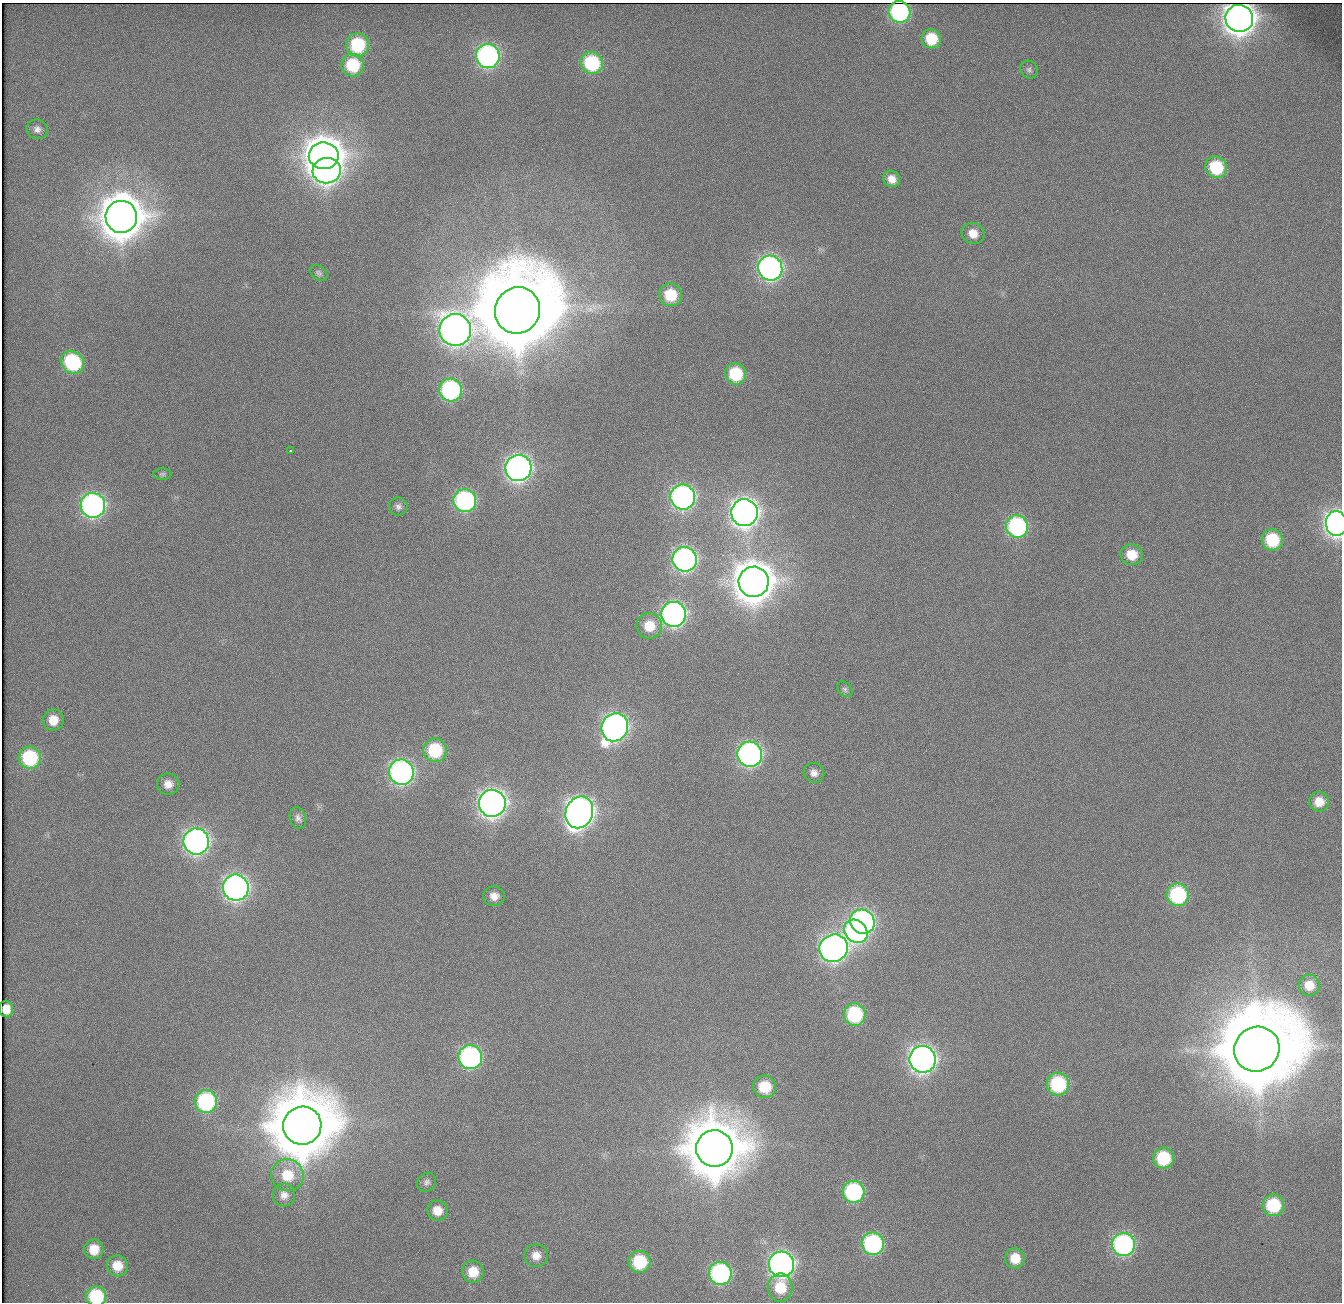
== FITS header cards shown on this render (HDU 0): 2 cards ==
NAXIS1  =                 1340          /
NAXIS2  =                 1300          /

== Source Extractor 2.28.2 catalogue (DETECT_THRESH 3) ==
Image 1340 x 1300 px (HDU 0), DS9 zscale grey, 1 PNG px = 1 image px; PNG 1344 x 1304 px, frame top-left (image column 1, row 1300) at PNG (2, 3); each listed source drawn as its Kron ellipse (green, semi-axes under 4 px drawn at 4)
Background 154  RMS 5.4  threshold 16.3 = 3 sigma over >= 5 px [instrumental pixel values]
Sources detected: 89; all 89 listed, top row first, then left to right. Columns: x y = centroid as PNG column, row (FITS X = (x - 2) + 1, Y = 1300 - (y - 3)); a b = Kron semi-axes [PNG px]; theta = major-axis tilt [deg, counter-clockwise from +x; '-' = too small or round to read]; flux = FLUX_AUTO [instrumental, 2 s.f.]
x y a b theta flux
899 12 11 10 - 6.7e+04
1239 18 14 13 - 5.7e+05
931 39 10 9 - 1.3e+04
357 45 11 11 - 2.9e+04
488 56 12 12 - 1.3e+05
592 63 11 10 - 3.2e+04
353 65 11 11 - 2.1e+04
1029 70 9 8 - 1.3e+03
37 129 11 10 - 2.1e+03
324 156 15 13 2 1.0e+06
1216 167 11 10 - 2.3e+04
327 171 14 12 7 2.5e+05
892 179 9 8 - 3.6e+03
121 217 16 16 - 1.5e+06
973 233 12 10 -32 5.2e+03
770 268 12 12 - 1.8e+05
319 273 10 6 -35 1.0e+03
670 295 11 11 - 1.4e+04
517 310 23 22 - 7.0e+06
455 330 16 16 - 4.0e+05
72 362 12 10 -40 3.8e+04
736 374 11 10 - 2.2e+04
450 390 11 11 - 7.3e+04
290 451 3 3 - 1.2e+03
518 468 13 13 - 2.5e+05
162 474 9 5 -1 8.9e+02
683 497 12 12 - 1.6e+05
465 501 11 11 - 8.2e+04
93 505 12 12 - 1.6e+05
398 507 9 9 - 1.6e+03
745 513 13 13 - 3.8e+05
1336 524 12 10 -85 2.5e+05
1017 527 11 11 - 6.7e+04
1272 540 11 10 - 2.2e+04
1132 555 11 10 - 7.8e+03
685 559 12 12 - 1.6e+05
754 582 15 15 - 1.2e+06
674 614 12 12 - 1.9e+05
649 626 13 13 - 8.2e+03
845 689 9 6 -46 9.1e+02
53 720 10 10 - 6.4e+03
615 727 14 13 - 2.3e+05
435 750 12 11 - 2.4e+04
750 754 12 12 - 1.6e+05
30 758 11 11 - 3.2e+04
401 772 13 12 - 1.7e+05
814 773 10 9 - 2.5e+03
168 784 11 10 - 3.5e+03
1319 802 10 10 - 5.6e+03
492 803 13 13 - 3.6e+05
579 812 16 13 68 3.9e+05
298 818 11 8 -75 1.7e+03
196 841 13 12 - 2.2e+05
236 888 13 13 - 2.4e+05
1178 895 11 11 - 4.1e+04
494 896 11 10 - 3.3e+03
862 922 13 11 -39 1.3e+05
856 931 13 10 -44 1.0e+05
833 948 14 13 - 2.7e+05
1309 985 11 10 - 5.7e+03
6 1009 8 7 - 4.6e+03
855 1014 11 10 - 3.6e+04
1257 1049 23 22 - 6.8e+06
470 1057 12 11 - 1.0e+05
923 1059 13 13 - 3.0e+05
1058 1084 11 11 - 3.5e+04
765 1087 11 11 - 1.3e+04
206 1101 11 11 - 5.3e+04
302 1126 19 19 - 4.1e+06
714 1148 18 18 - 3.1e+06
1163 1158 10 10 - 2.2e+04
287 1175 16 15 - 1.1e+04
427 1182 10 9 - 1.4e+03
854 1192 11 11 - 5.5e+04
284 1195 11 11 - 2.7e+03
1273 1205 11 10 - 2.2e+04
437 1211 10 10 - 5.2e+03
873 1244 11 11 - 7.0e+04
1123 1245 11 11 - 9.6e+04
94 1249 10 9 - 6.7e+03
536 1256 12 11 - 4.1e+03
1015 1258 10 9 - 7.0e+03
640 1262 11 11 - 2.1e+04
782 1264 13 12 - 2.2e+05
117 1266 11 10 - 6.3e+03
473 1272 11 10 - 7.7e+03
720 1273 11 11 - 7.8e+04
780 1288 14 12 88 1.0e+04
96 1296 10 10 - 2.4e+04
At the frame edge (FLAGS 8, measured only in part): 3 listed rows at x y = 1336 524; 6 1009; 96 1296